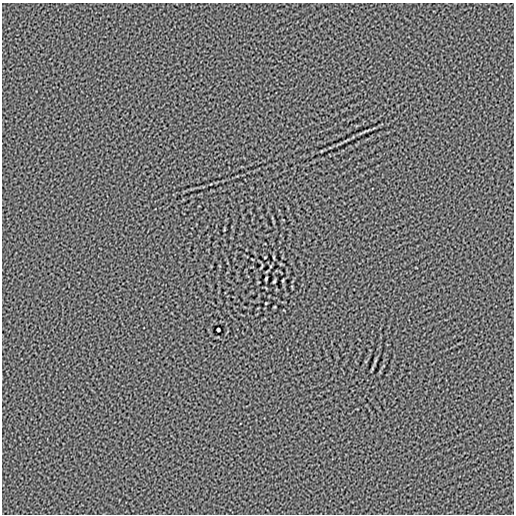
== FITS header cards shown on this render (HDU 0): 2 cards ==
NAXIS1  =                  512
NAXIS2  =                  512

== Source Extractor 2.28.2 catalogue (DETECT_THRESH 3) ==
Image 512 x 512 px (HDU 0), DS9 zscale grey, 1 PNG px = 1 image px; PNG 516 x 516 px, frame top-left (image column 1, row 512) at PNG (2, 3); no overlay
Background 1.72e-06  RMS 0.0017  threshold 0.00496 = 3 sigma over >= 5 px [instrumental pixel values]
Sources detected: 4; all 4 listed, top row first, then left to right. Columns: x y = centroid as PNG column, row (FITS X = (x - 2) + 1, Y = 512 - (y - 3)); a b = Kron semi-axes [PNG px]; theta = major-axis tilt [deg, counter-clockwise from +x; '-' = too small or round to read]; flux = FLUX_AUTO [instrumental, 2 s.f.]
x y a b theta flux
266 278 4 2 - 0.14
283 280 3 2 - 0.088
274 281 3 2 - 0.11
218 330 3 3 - 0.16